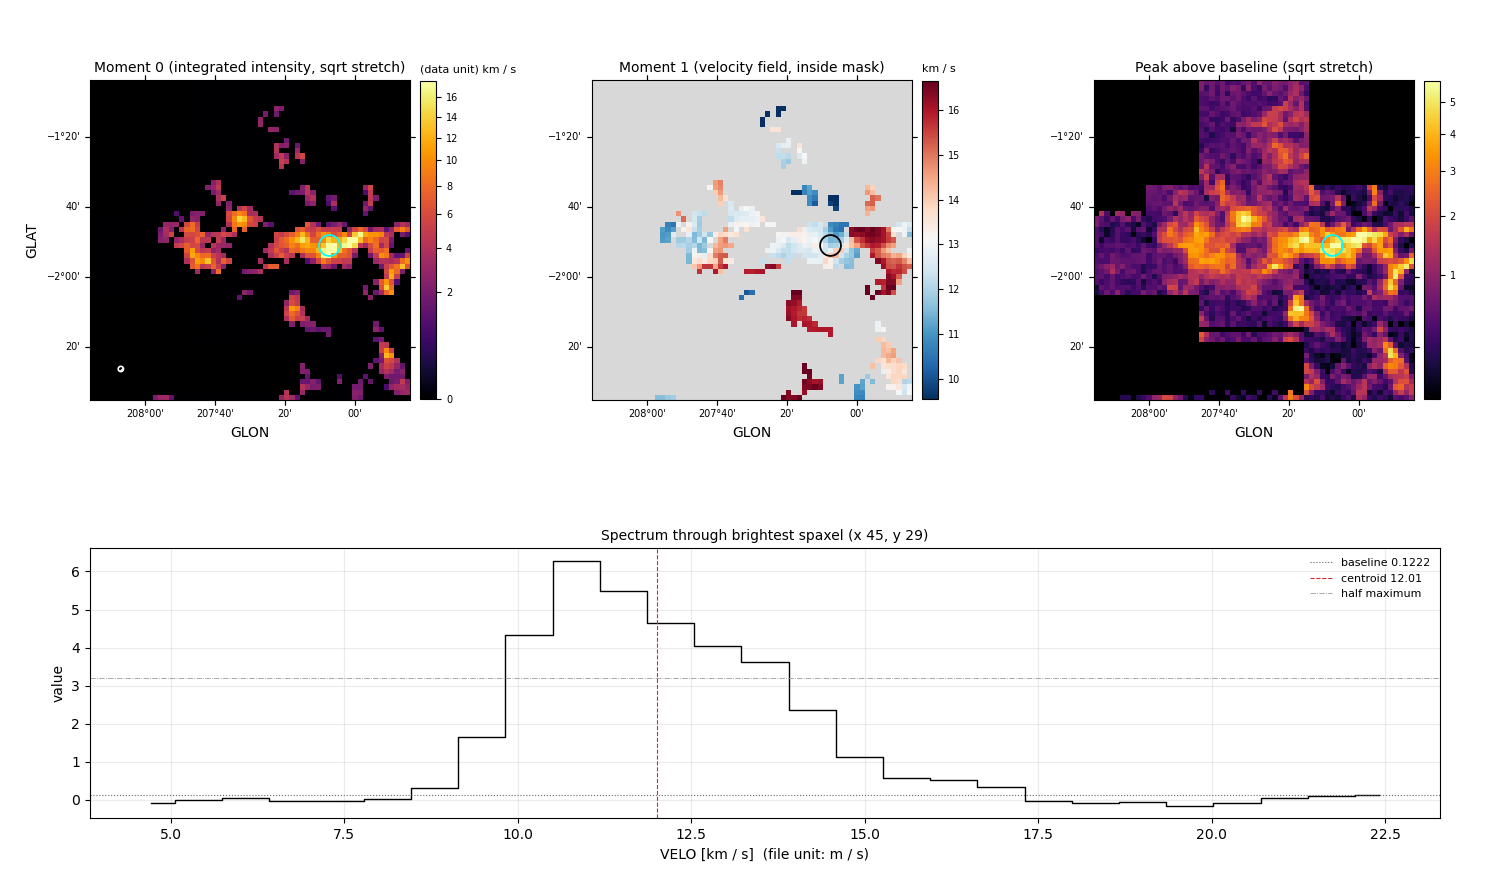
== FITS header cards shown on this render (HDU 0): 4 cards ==
CTYPE1  = 'GLON    '  /
CTYPE2  = 'GLAT    '  /
CTYPE3  = 'VELO    '  /
NAXIS3  =                   27  /

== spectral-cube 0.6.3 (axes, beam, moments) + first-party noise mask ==
SpectralCube HDU 0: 27 channels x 61 x 61 spaxels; data unit - (no OBJECT/TELESCOP card: untitled figure)
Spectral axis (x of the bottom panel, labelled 'VELO [km / s]  (file unit: m / s)'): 4.7 .. 22.4 km / s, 27 channels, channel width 0.68 km / s
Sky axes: GLON/GLAT; field 91.5' x 91.5' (90 arcsec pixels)
Beam (drawn as the hatched ellipse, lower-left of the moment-0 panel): BMAJ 90 arcsec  BMIN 90 arcsec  BPA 0 deg
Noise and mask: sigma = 0.21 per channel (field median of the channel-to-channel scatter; agrees with the line-free scatter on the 1613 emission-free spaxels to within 24%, no correlation factor applied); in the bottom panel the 18 channels outside the line scatter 0.26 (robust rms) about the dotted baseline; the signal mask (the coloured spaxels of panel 2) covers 13% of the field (15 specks smaller than half a beam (0.6 px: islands under 2 px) dropped from it)
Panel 1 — Moment 0 (line voxels x channel width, (data unit) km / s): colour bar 0 .. 17.8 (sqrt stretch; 0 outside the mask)
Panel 2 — Moment 1 (intensity-weighted velocity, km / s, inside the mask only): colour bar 9.56 .. 16.64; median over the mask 13.28
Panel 3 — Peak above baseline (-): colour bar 0.158 .. 5.72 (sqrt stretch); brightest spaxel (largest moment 0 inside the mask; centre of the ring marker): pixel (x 45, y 29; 0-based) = GLON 207.1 GLAT -1.8 deg; its peak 6.17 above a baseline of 0.1222
Panel 4 — spectrum at that spaxel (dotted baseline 0.1222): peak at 10.8 km / s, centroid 12.01 km / s (red dashed line; intensity-weighted over the run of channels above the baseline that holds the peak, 8.5 .. 17.3 km / s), W50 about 4.1 km / s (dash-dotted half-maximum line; edge to edge of the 6 channels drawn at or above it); detected line 9.1 .. 15.3 km / s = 9 of 27 channels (33%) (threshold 4 sigma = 0.85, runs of >= 2 channels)